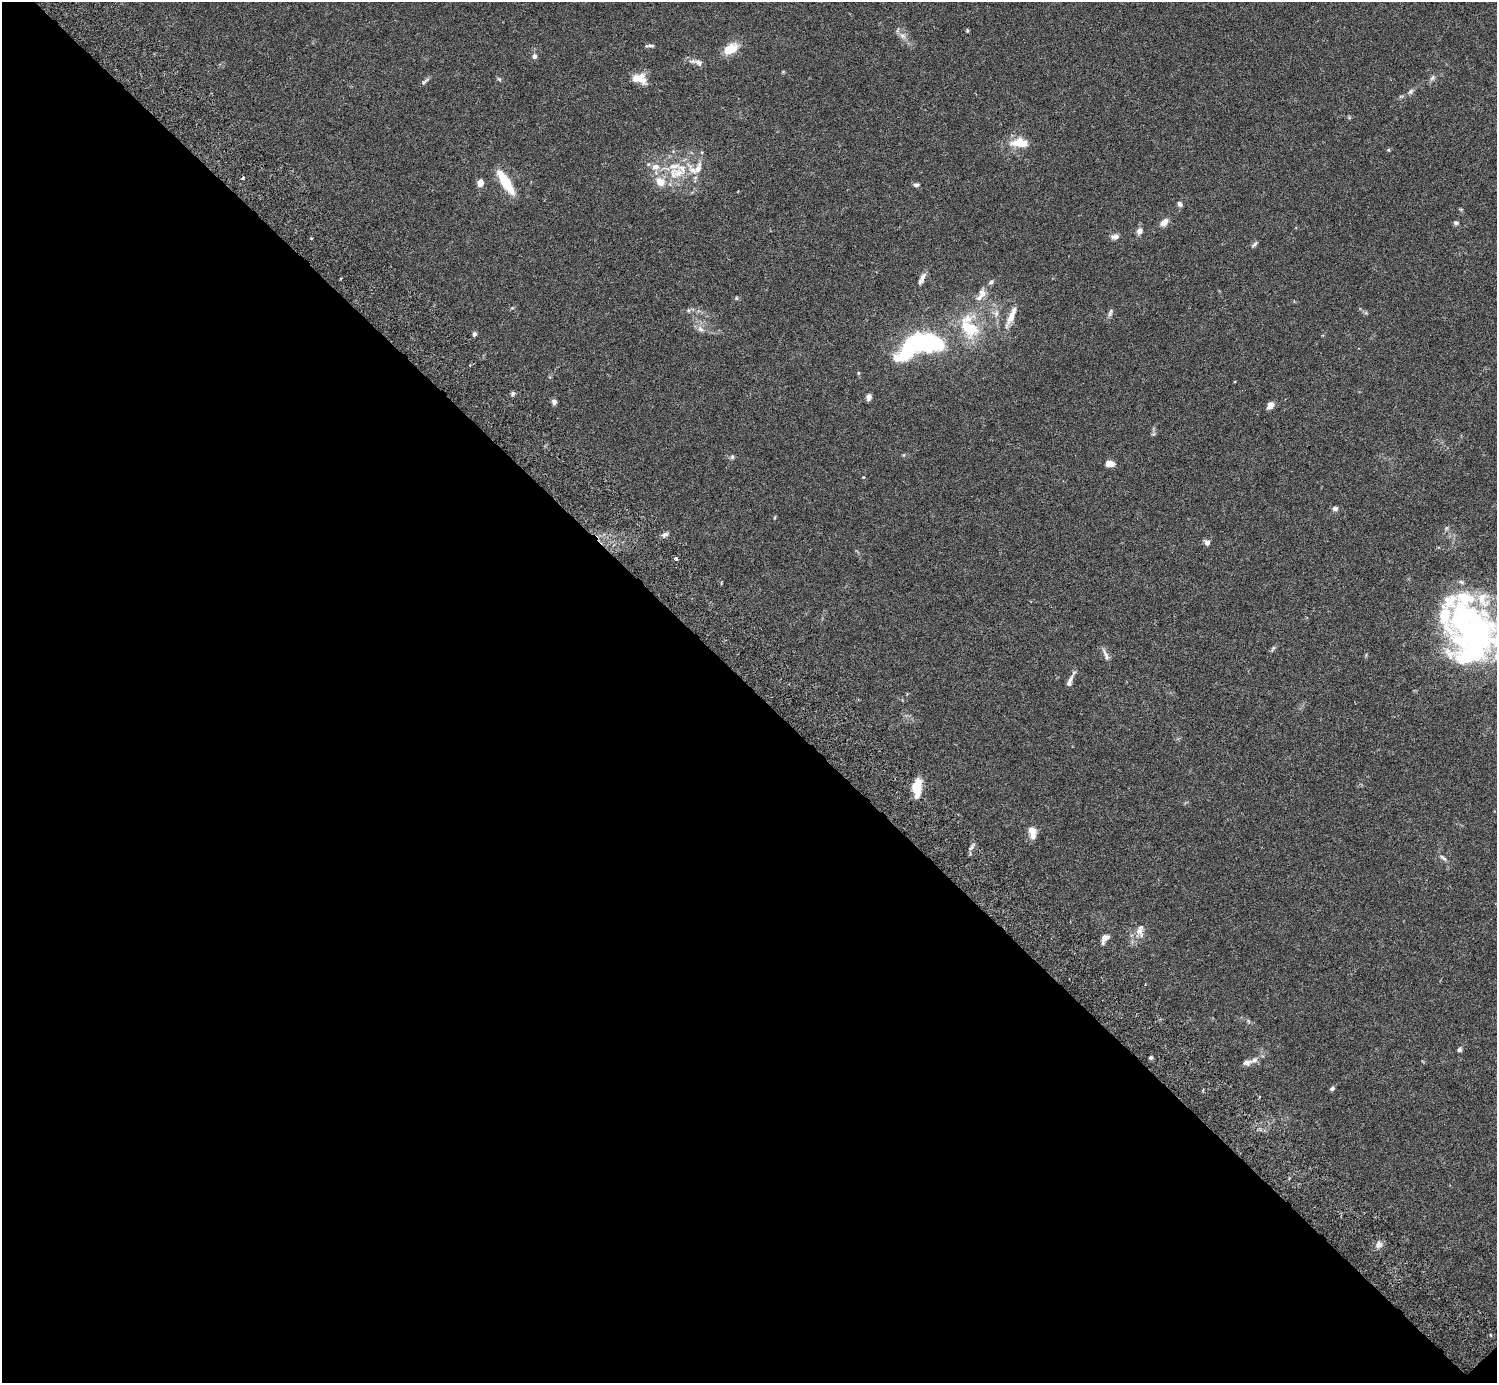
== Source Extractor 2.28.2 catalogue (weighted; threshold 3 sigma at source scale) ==
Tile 14 of 4 x 4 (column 2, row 4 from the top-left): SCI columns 1541-3035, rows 205-1585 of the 6074 x 6074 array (HDU 1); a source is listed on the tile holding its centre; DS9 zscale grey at full resolution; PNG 1499 x 1385 px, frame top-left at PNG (2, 2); no overlay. Shown black and unused: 50% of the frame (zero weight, under 3 of 6 exposures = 3% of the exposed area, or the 3 px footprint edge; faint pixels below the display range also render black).
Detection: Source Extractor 2.28.2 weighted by HDU 2 'WHT'; one run over the whole footprint, this tile lists its part. Background 0.0147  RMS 0.002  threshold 0.0081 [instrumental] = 3 sigma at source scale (4.09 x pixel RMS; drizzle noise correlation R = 1.36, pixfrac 0.8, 0.05/0.05 arcsec/px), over >= 5 px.
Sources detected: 80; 6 inside a brighter object's white glare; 1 cosmic-ray / hot-pixel residue — not listed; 12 inside a brighter listed object's ellipse — not listed separately; the other 61 listed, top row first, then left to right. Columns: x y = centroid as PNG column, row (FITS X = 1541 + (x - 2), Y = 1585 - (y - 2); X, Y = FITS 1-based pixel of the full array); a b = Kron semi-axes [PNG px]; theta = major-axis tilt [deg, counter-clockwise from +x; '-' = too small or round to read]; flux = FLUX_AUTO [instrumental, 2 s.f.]
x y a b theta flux
967 31 5 4 - 0.2
902 36 11 7 -38 0.98
649 46 11 4 3 0.44
731 49 18 11 27 3.5
534 56 6 6 - 0.62
698 62 14 7 -27 0.95
1432 78 8 5 59 0.47
499 79 7 4 -44 0.28
640 79 19 12 -19 2.4
425 81 14 4 40 0.47
1410 91 8 6 46 0.51
1019 143 21 10 0 3.8
1388 150 5 4 - 0.2
676 173 26 16 9 5.8
505 182 23 7 -57 7.4
480 183 6 5 - 1.9
916 185 7 5 -2 0.43
1180 204 7 5 -56 0.5
1164 222 10 6 39 1.3
1456 223 7 5 -24 0.37
1139 231 8 7 - 0.88
1115 236 10 6 9 0.83
1254 244 10 4 39 0.39
922 279 15 6 65 1.1
991 282 7 5 37 0.44
982 294 13 9 -74 1.4
736 298 5 4 - 0.25
996 313 8 6 71 0.66
1110 313 11 5 72 0.53
1011 316 30 7 67 2.3
969 327 31 20 -66 8.9
700 329 10 7 -48 0.84
474 334 5 5 - 0.45
915 342 18 12 36 21
858 373 5 4 - 0.22
513 394 6 5 - 0.4
869 397 6 5 - 0.79
554 402 6 5 - 0.62
1270 405 8 6 45 1.1
732 457 6 5 - 0.34
1110 463 8 6 -5 2.1
863 477 4 3 - 0.14
1335 508 8 6 21 0.52
665 534 8 6 22 0.6
1207 542 8 7 - 0.62
676 559 4 4 - 0.44
1467 630 57 34 -67 33
1273 648 9 4 55 0.34
1106 655 18 6 -67 0.88
1069 682 15 6 69 0.96
917 788 17 7 87 5
1032 834 13 9 -87 1.4
971 848 9 4 37 0.5
1443 858 12 5 -41 0.58
1139 930 17 10 84 1.6
1105 937 12 8 34 1
1459 1050 5 5 - 0.46
1151 1058 4 4 - 0.34
1254 1060 12 7 35 0.99
1332 1088 6 5 - 0.39
1379 1244 9 8 - 0.83